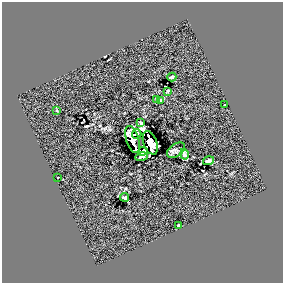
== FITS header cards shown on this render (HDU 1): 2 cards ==
NAXIS1  =                  281 /
NAXIS2  =                  281 /

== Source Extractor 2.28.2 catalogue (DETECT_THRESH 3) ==
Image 281 x 281 px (HDU 1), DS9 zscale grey, 1 PNG px = 1 image px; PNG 285 x 285 px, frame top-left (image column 1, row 281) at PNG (2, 2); each listed source drawn as its Kron ellipse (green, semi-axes under 4 px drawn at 4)
Background 0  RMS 36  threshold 109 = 3 sigma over >= 5 px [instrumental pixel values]
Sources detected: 21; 3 with non-positive FLUX_AUTO (blend fragments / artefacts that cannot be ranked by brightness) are neither listed nor drawn; the other 18 listed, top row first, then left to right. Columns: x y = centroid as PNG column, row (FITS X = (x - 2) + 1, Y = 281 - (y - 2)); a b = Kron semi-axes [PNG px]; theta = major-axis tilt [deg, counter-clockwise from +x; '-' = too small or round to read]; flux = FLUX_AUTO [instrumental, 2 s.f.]
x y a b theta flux
172 77 4 2 - 3900
168 91 3 2 - 2000
156 99 2 2 - 1600
160 100 3 2 - 2200
225 104 3 2 - 1600
57 111 4 2 - 1400
140 123 3 2 - 2600
137 134 5 4 - 6800
133 139 14 6 -73 42000
150 143 12 6 -70 55000
176 150 10 6 35 7200
143 151 4 3 - 11000
184 154 5 4 - 5900
142 157 6 4 14 6100
208 161 5 3 - 6300
58 177 2 2 - 1600
125 197 4 3 - 3900
178 226 3 3 - 4800
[3 non-positive-flux detections neither listed nor drawn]